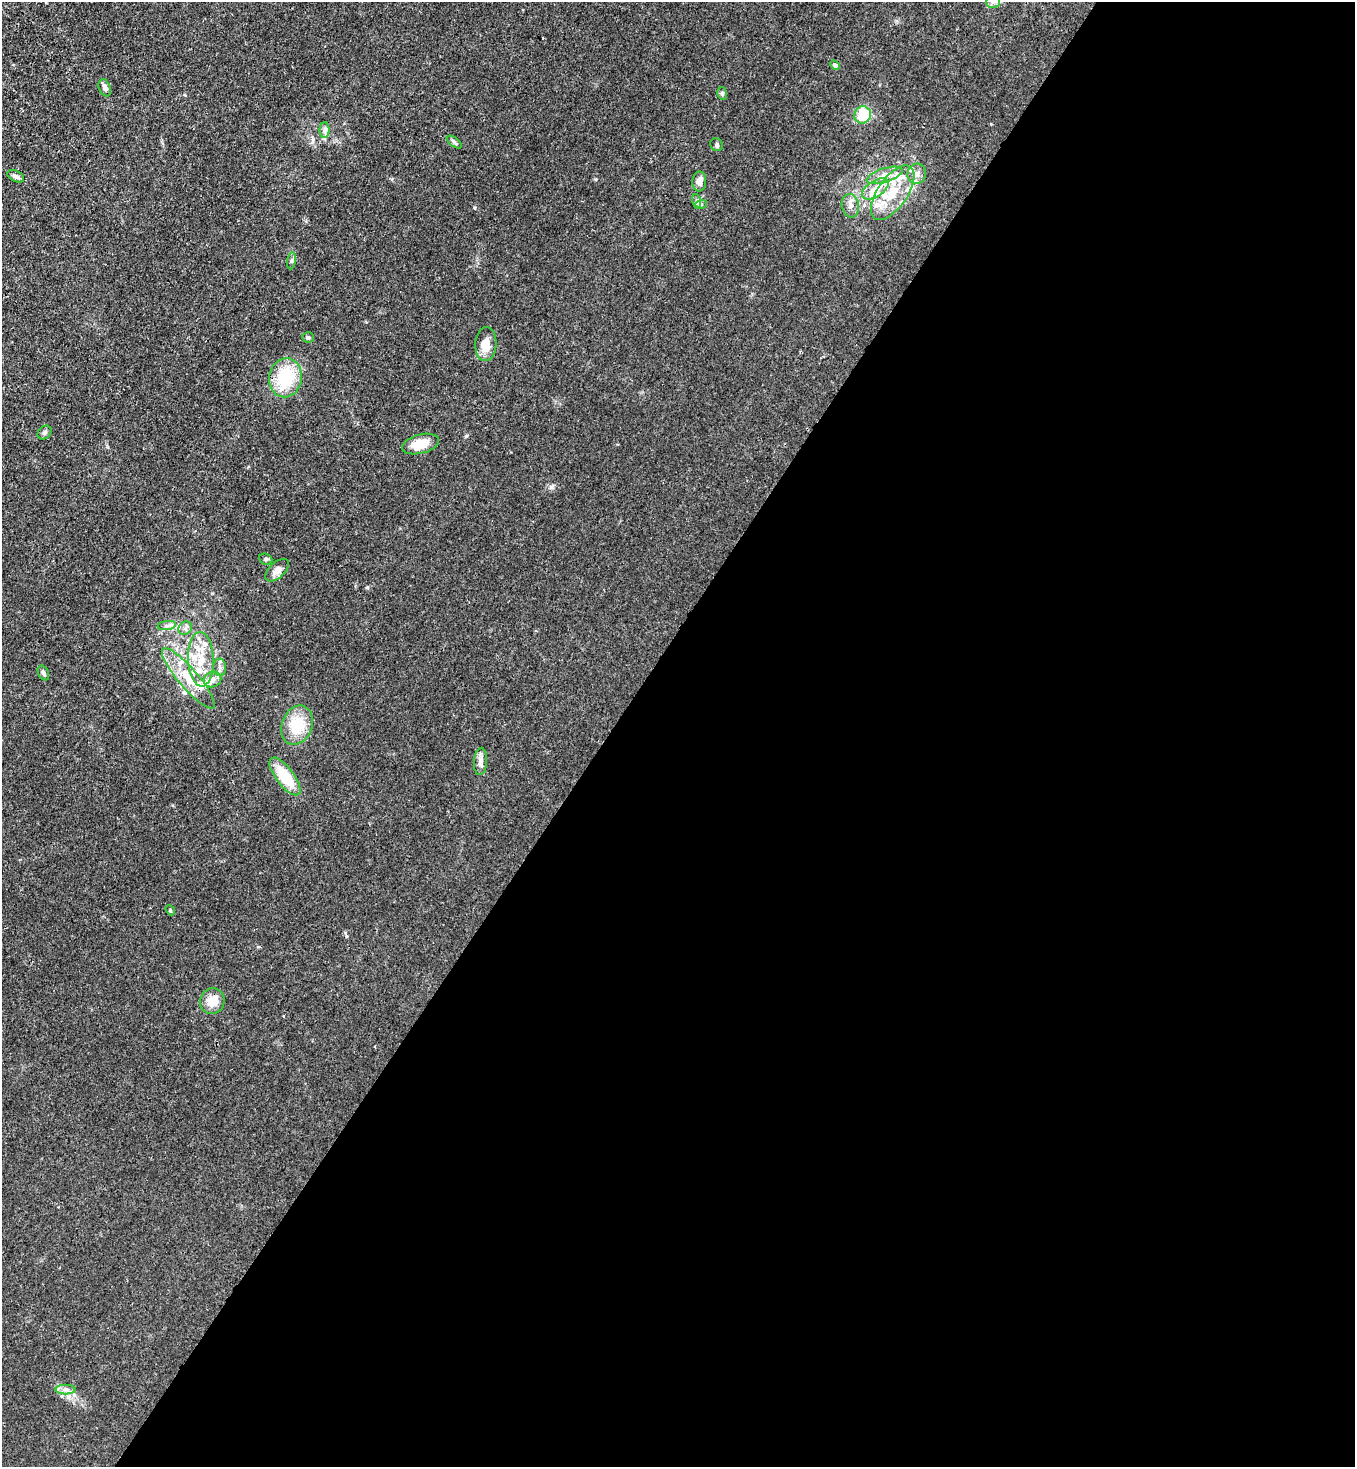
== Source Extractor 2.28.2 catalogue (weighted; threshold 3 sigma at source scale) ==
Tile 12 of 4 x 4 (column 4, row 3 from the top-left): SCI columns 4287-5639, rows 1525-2989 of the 6004 x 5981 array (HDU 1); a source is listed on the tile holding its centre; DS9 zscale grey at full resolution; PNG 1357 x 1469 px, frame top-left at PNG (2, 2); each listed source drawn as its Kron ellipse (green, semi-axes under 4 px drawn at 4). Shown black and unused: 55% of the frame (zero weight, under 3 of 4 exposures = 7% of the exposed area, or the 3 px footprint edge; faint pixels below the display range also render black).
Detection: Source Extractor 2.28.2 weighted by HDU 2 'WHT'; one run over the whole footprint, this tile lists its part. Background 0.0199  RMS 0.0026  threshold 0.0119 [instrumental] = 3 sigma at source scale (4.5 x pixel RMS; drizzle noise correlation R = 1.50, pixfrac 1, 0.05/0.05 arcsec/px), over >= 5 px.
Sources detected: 47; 9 inside a brighter listed object's ellipse — not listed separately; the other 38 listed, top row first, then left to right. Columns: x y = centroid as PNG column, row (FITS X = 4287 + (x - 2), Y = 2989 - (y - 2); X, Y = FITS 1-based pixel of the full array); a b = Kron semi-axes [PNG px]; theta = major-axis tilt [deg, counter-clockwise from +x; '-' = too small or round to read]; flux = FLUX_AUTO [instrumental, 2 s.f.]
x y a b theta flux
993 2 7 6 - 0.91
835 65 5 4 - 0.5
105 88 9 5 -67 0.9
722 93 6 5 - 0.49
863 115 9 8 - 7.2
324 130 8 5 89 0.72
454 142 9 4 -37 0.51
717 145 7 6 - 0.53
917 174 10 9 - 1.5
885 175 18 7 17 2.5
16 176 9 5 -26 0.9
699 181 10 7 87 1.7
875 189 15 8 32 2.7
893 193 31 15 55 9.3
697 201 7 4 -72 0.5
701 204 6 4 18 0.42
850 206 12 8 -80 1.6
292 261 8 4 82 0.51
308 337 5 5 - 0.38
486 344 17 10 85 4
285 378 20 16 80 13
44 432 8 6 46 0.64
421 444 19 9 14 4.8
266 559 7 5 -21 0.45
277 570 14 7 43 1.8
167 626 9 4 9 0.81
185 628 7 6 - 0.75
201 659 27 13 -88 6.8
220 667 9 6 -88 0.99
43 673 8 5 -63 0.71
188 678 39 10 -49 6.9
213 680 9 7 22 1.5
297 725 20 15 68 7.9
480 761 14 6 87 1.5
285 776 23 9 -53 8.9
170 910 5 4 - 0.3
212 1001 13 12 - 3.5
66 1390 10 5 0 0.93
Isophote crosses this tile's border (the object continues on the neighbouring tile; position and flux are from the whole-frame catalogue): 1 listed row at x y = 993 2
Unlisted compact peaks at least as high as the median listed source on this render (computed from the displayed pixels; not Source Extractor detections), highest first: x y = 551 487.